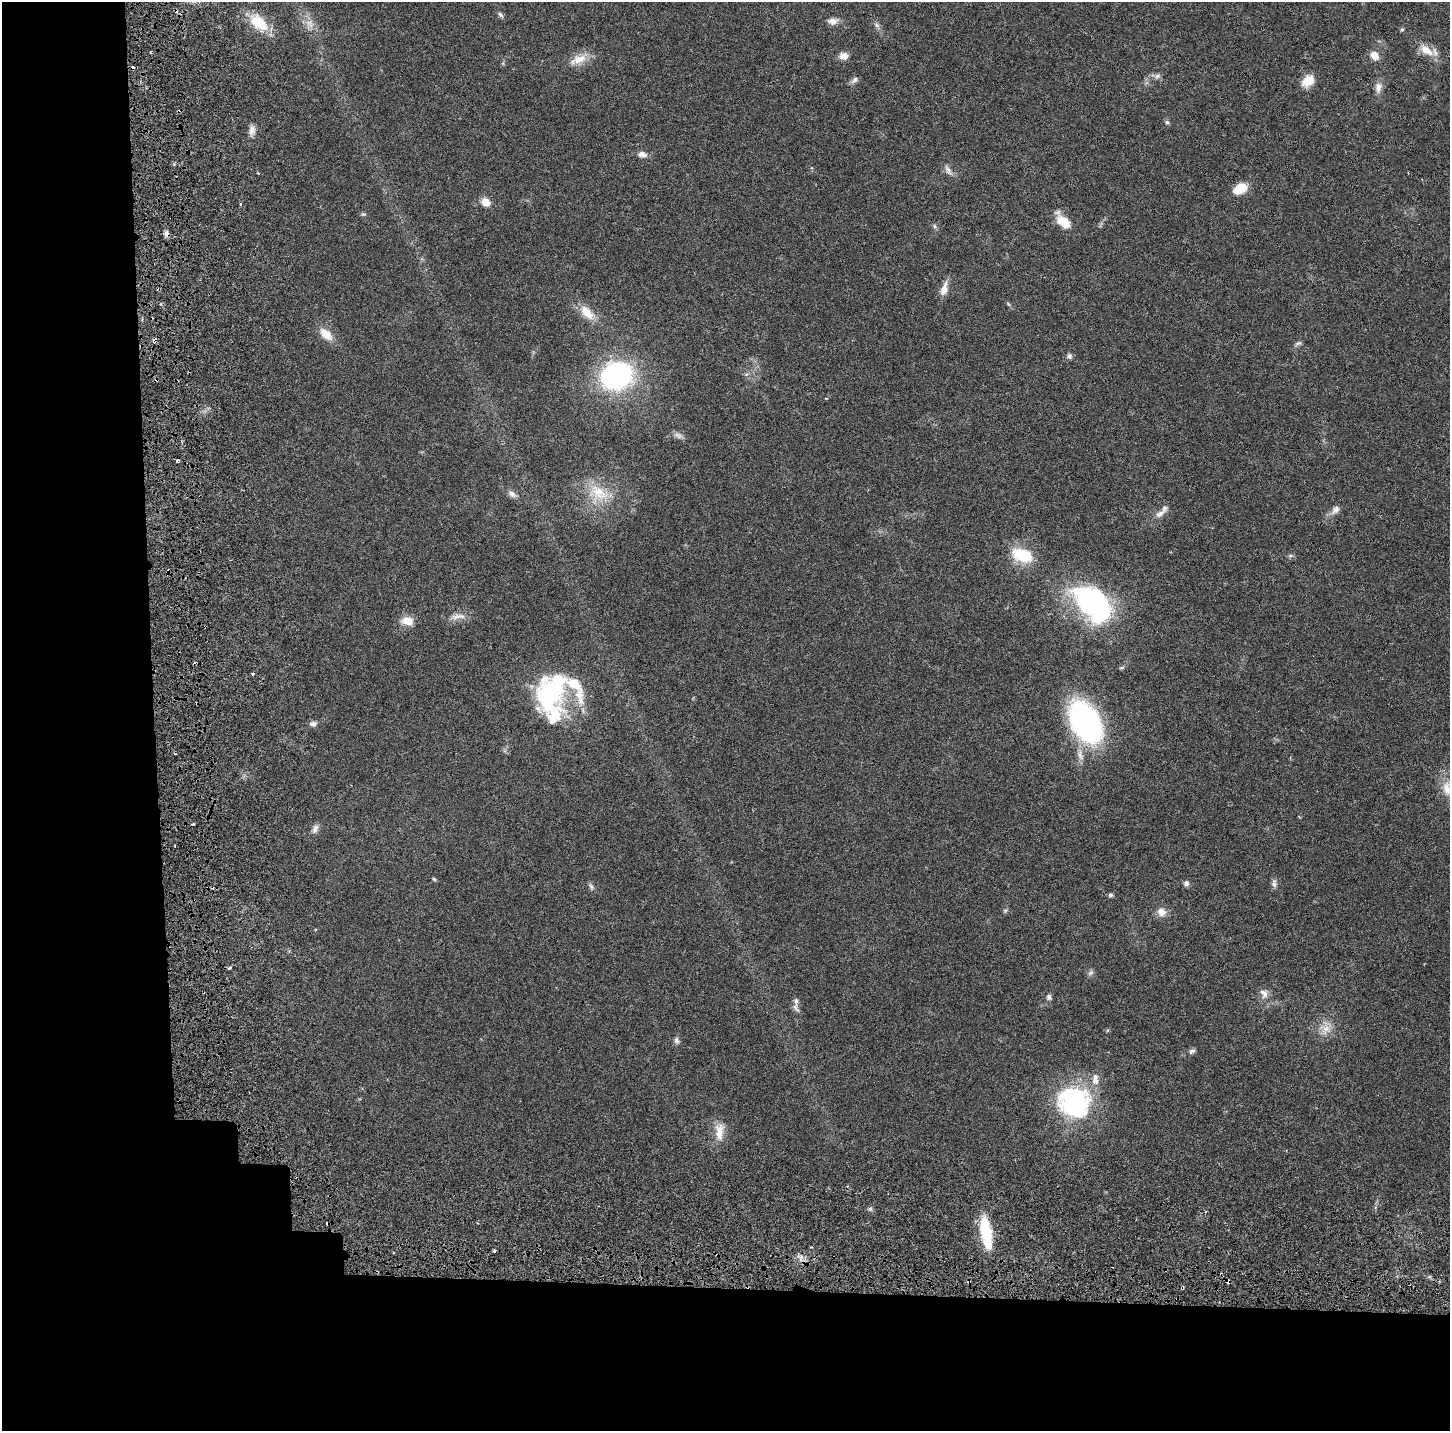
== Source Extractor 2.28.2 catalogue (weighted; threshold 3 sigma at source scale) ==
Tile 7 of 3 x 3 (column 1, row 3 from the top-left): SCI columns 216-1663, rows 87-1515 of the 4778 x 4489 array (HDU 1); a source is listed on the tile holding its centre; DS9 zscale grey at full resolution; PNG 1452 x 1433 px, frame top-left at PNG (2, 2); no overlay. Shown black and unused: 20% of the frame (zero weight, under 3 of 6 exposures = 9% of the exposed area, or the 3 px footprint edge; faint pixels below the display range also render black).
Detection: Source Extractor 2.28.2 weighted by HDU 2 'WHT'; one run over the whole footprint, this tile lists its part. Background 0.0271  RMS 0.0022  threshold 0.00913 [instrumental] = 3 sigma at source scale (4.09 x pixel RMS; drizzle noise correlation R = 1.36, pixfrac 0.8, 0.0396/0.0396 arcsec/px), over >= 5 px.
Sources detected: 93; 1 too faint to see at this stretch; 1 inside a brighter object's white glare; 14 cosmic-ray / hot-pixel residue — not listed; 5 inside a brighter listed object's ellipse — not listed separately; the other 72 listed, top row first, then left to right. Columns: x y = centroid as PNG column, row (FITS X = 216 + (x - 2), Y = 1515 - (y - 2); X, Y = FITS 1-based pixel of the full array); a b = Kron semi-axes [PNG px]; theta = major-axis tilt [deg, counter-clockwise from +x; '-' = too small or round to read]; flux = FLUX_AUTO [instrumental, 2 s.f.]
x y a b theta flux
500 15 8 5 -50 0.53
833 21 14 8 5 1.3
259 23 23 13 -38 6.4
309 23 12 6 19 1.1
876 25 9 6 -42 0.64
1402 29 5 5 - 0.29
1426 50 20 10 -35 3
843 56 11 9 5 1.4
1374 56 11 9 -50 1.9
579 59 22 12 17 3.2
1157 76 9 6 34 0.65
854 80 12 6 53 0.71
1308 81 17 12 39 2.9
1378 87 14 9 85 1.4
1167 122 6 5 - 0.4
252 130 13 8 76 1.2
642 154 12 7 -8 1.3
948 170 19 5 -58 1
1240 188 16 10 31 4.7
486 202 9 8 - 2.3
241 204 3 3 - 0.33
363 214 7 5 0 0.35
1063 222 20 11 -47 4.3
934 226 6 4 -71 0.36
166 234 9 6 -85 0.74
944 289 20 9 73 1.9
587 312 25 12 -46 3.5
326 334 20 11 -43 2.9
155 340 5 4 - 1.1
1298 343 11 5 29 0.51
1069 356 7 7 - 0.64
616 376 27 24 20 39
679 436 8 7 - 0.72
598 493 33 24 -25 8
512 494 13 7 -38 1.1
1335 510 14 8 47 1.3
1160 514 16 7 31 1.3
1023 555 24 13 -18 8.3
1290 556 6 4 19 0.35
1089 601 46 32 -25 32
458 616 23 8 6 1.8
408 621 14 10 -9 2.7
1122 668 7 4 10 0.29
253 674 3 3 - 0.48
549 696 44 36 81 25
1085 722 30 18 -60 66
313 724 10 6 5 0.74
1447 788 22 14 -80 3.5
193 824 4 2 - 0.25
315 829 13 7 71 1
434 879 6 4 -44 0.26
1186 883 7 7 - 0.68
1274 883 12 6 -84 0.8
591 886 10 5 -58 0.55
1111 895 4 4 - 0.53
1005 910 7 4 1 0.32
1162 912 13 11 -25 1.6
230 968 5 4 - 0.32
1090 973 9 5 37 0.54
1264 993 14 10 -54 1.6
1049 997 8 7 - 0.6
796 1001 10 8 89 0.95
1326 1029 17 15 -40 2.9
676 1040 9 6 -79 0.65
1192 1051 10 6 27 0.6
1075 1102 34 32 -23 30
719 1131 27 12 85 3.3
870 1209 6 5 - 0.4
986 1233 38 11 -81 10
1228 1281 4 3 - 1.8
969 1282 5 4 - 0.37
1182 1287 4 3 - 0.43
Overlapping masked pixels (flux is a lower limit): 5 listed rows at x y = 166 234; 155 340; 1228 1281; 969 1282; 1182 1287
Isophote crosses this tile's border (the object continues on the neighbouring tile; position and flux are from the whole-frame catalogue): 1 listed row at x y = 1447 788